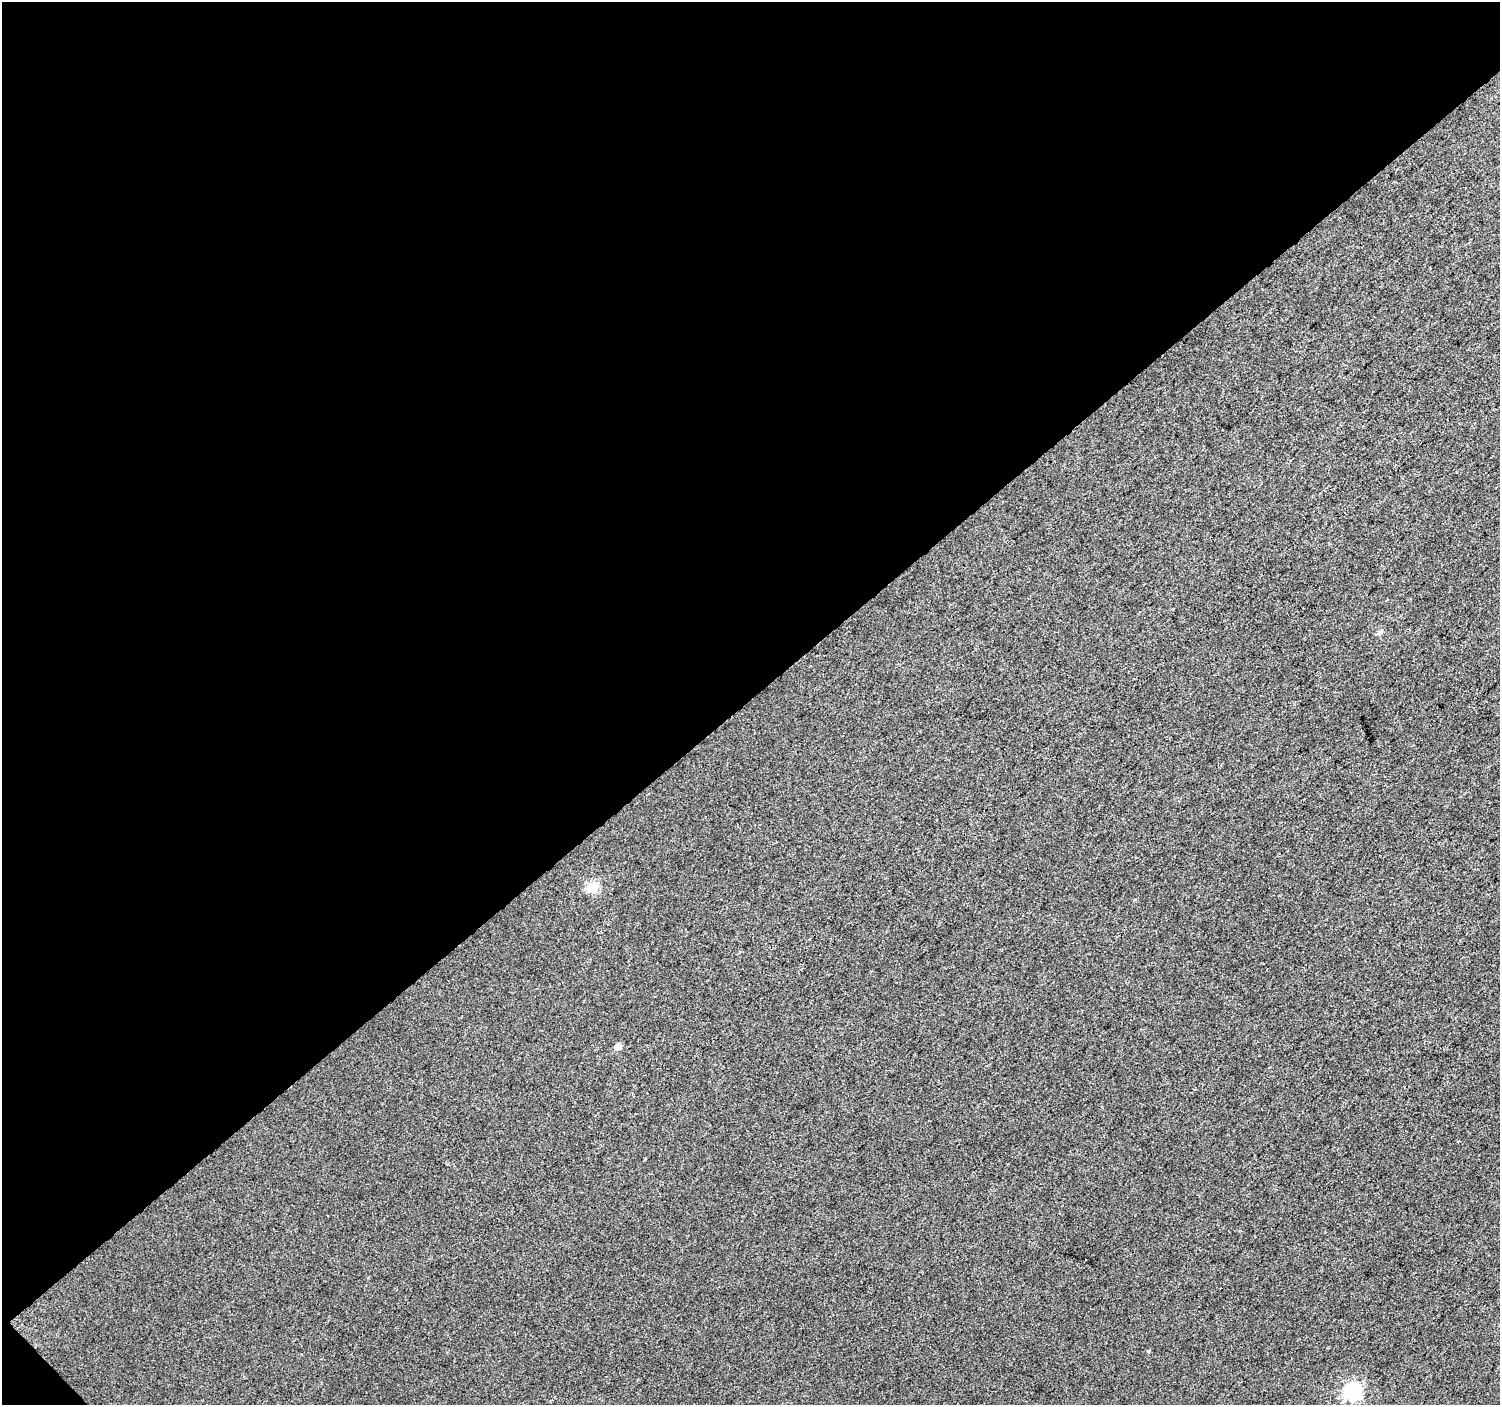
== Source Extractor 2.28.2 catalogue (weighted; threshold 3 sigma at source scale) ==
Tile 1 of 2 x 2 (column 1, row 1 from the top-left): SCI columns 1-1498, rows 1484-2886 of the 2999 x 2986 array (HDU 1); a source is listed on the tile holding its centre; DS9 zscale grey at full resolution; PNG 1502 x 1407 px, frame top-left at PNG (2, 2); no overlay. Shown black and unused: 50% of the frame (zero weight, under 3 of 4 exposures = <1% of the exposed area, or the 3 px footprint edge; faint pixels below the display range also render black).
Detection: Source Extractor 2.28.2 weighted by HDU 2 'WHT'; one run over the whole footprint, this tile lists its part. Background 0.0397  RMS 0.011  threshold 0.0505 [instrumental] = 3 sigma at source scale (4.5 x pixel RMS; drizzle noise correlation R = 1.50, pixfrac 1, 0.0396/0.0396 arcsec/px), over >= 5 px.
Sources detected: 5; all 5 listed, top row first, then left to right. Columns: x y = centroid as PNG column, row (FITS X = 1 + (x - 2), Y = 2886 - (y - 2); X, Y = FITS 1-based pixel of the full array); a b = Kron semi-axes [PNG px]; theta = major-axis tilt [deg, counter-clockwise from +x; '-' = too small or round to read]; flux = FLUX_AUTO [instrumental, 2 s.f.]
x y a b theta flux
1379 632 8 5 50 2.6
592 888 6 6 - 88
618 1046 5 5 - 9.8
1148 1351 4 4 - 1.1
1352 1391 7 7 - 290